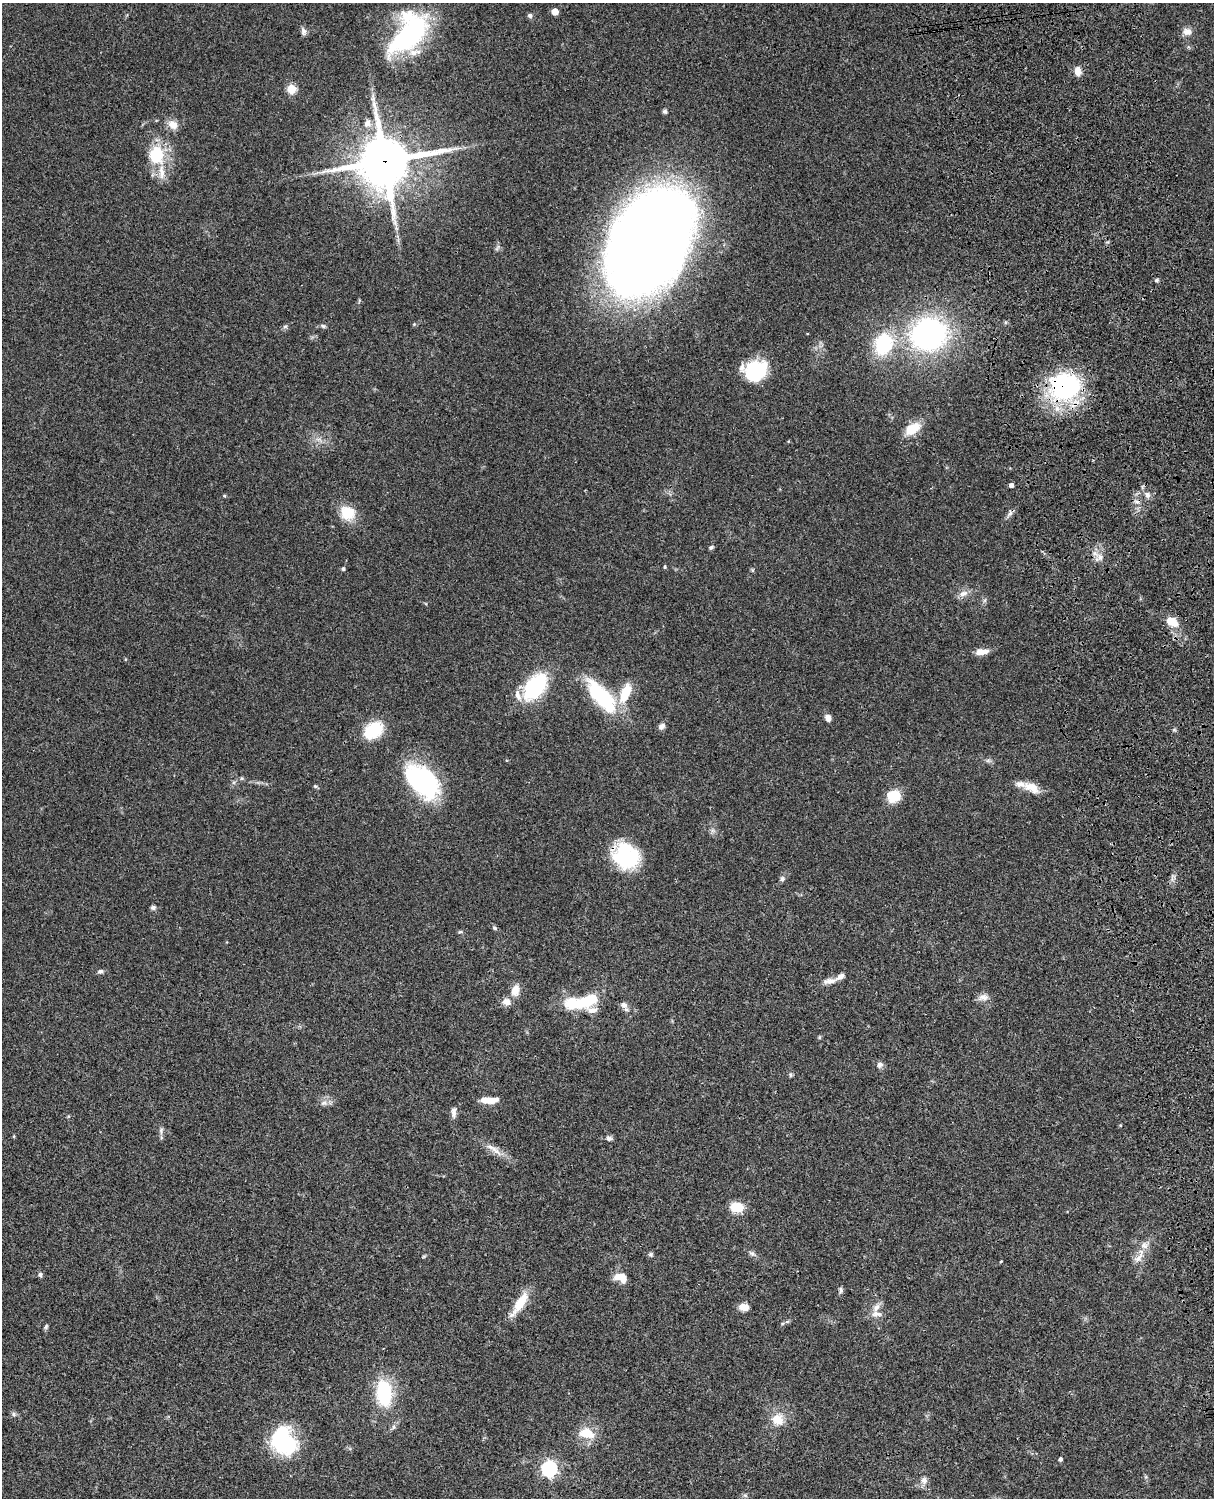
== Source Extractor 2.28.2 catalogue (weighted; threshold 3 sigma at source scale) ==
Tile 6 of 4 x 3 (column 2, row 2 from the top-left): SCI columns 1334-2545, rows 1773-3268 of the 5088 x 4927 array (HDU 1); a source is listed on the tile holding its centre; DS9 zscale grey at full resolution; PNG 1216 x 1500 px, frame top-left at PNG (2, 3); no overlay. Shown black and unused: <1% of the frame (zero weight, under 3 of 4 exposures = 6% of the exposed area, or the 3 px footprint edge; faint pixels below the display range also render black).
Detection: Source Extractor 2.28.2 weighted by HDU 2 'WHT'; one run over the whole footprint, this tile lists its part. Background 0.0799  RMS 0.0058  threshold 0.0261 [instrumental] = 3 sigma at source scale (4.5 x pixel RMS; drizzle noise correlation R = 1.50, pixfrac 1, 0.05/0.05 arcsec/px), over >= 5 px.
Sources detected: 99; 1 inside a brighter object's white glare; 1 cosmic-ray / hot-pixel residue — not listed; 9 inside a brighter listed object's ellipse — not listed separately; the other 88 listed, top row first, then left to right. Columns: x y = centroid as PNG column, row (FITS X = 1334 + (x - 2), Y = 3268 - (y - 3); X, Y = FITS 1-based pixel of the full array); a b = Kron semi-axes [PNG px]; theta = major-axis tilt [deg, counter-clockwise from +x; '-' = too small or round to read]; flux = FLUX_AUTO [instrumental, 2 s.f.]
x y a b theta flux
555 11 5 5 - 8.6
530 15 6 6 - 1.3
303 31 11 7 -80 2
1187 32 12 10 -4 3.7
408 34 53 28 53 90
1078 71 11 8 -85 4
291 89 5 5 - 26
665 111 6 5 - 1.1
367 123 10 9 - 3.7
173 125 14 11 -40 5.2
156 155 26 21 -90 23
384 161 18 17 - 2400
396 228 7 4 -72 1.1
650 243 88 57 59 970
1156 280 5 4 - 0.92
285 326 6 4 1 0.96
323 326 7 5 -17 1.2
928 334 33 29 16 130
883 344 21 16 68 36
755 371 23 19 13 36
1065 386 39 32 16 72
912 429 16 9 34 14
1011 485 4 4 - 2
1147 495 10 7 -72 2.3
347 513 19 17 -37 13
1009 514 12 5 49 1.9
711 547 7 4 31 1
1100 557 9 6 -75 2.6
665 567 5 4 - 0.66
343 569 4 4 - 1.2
963 593 13 8 17 3.6
1172 622 16 10 -31 8.5
981 652 15 7 4 5.2
535 686 22 13 52 59
625 693 21 10 68 16
518 695 17 8 -72 4.6
602 696 50 18 -49 40
828 718 7 6 - 3.2
662 726 9 6 44 2.3
369 733 7 6 - 27
242 778 6 4 -90 0.69
422 781 40 25 -45 76
315 786 5 5 - 0.77
1031 787 21 11 -22 8.4
894 796 12 10 12 16
626 856 30 26 -35 40
782 879 7 6 - 1.4
153 907 7 5 14 1.4
495 928 7 5 -33 1
460 932 7 4 -7 0.84
100 971 8 5 17 1.4
830 981 18 7 6 3.9
515 990 17 11 79 5.5
983 997 14 9 6 3.5
583 1001 37 12 12 34
624 1005 9 8 - 2.7
820 1037 6 4 71 0.64
880 1065 9 8 - 1.9
790 1075 6 4 90 0.84
489 1100 19 7 2 7.5
324 1103 10 6 10 2.5
454 1112 13 6 -87 2.5
161 1131 10 5 81 1.7
609 1138 8 6 -14 1.6
495 1150 22 7 -41 5.6
737 1207 11 8 -3 15
651 1254 6 6 - 1.1
752 1254 12 5 -33 1.8
424 1256 6 3 19 0.63
1138 1258 21 6 48 4.5
1001 1262 4 3 - 0.49
40 1275 6 6 - 1.3
619 1276 14 8 11 5.9
840 1290 8 6 79 1.3
520 1303 29 9 56 14
744 1307 9 7 -6 6.1
876 1307 15 8 59 3.8
787 1322 7 4 19 0.93
46 1327 7 5 70 0.98
384 1393 21 12 -84 42
14 1414 7 5 -48 1.3
778 1420 16 15 - 9.3
586 1433 16 10 -9 12
286 1443 18 12 -50 110
1060 1459 4 4 - 1.5
549 1469 7 6 - 140
924 1480 9 8 - 2.7
745 1495 7 4 -2 0.92
Overlapping masked pixels (flux is a lower limit): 3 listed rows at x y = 384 161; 1065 386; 626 856
Unlisted compact peaks at least as high as the median listed source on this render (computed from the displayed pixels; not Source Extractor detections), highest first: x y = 224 496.